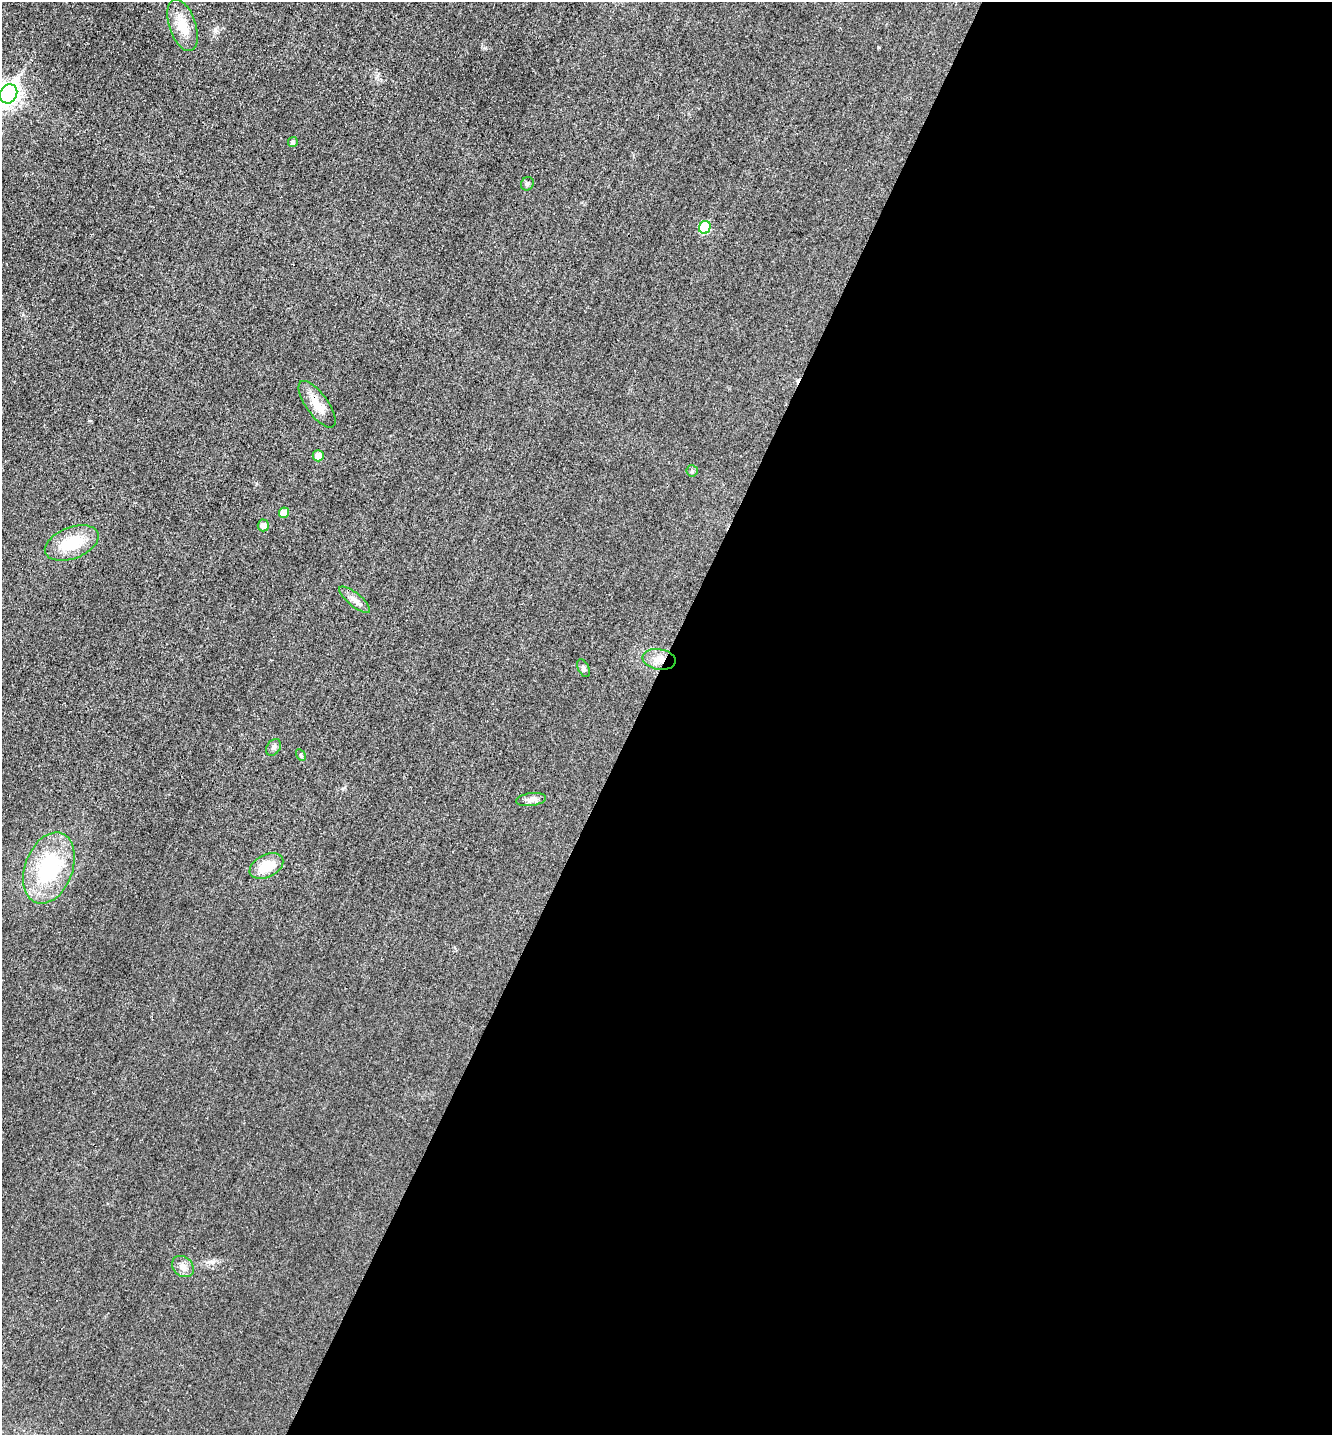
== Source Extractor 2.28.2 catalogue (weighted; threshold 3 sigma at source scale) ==
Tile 12 of 4 x 4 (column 4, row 3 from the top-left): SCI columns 4142-5471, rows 1449-2881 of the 5770 x 5759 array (HDU 1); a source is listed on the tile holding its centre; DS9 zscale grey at full resolution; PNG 1334 x 1437 px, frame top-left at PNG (2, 2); each listed source drawn as its Kron ellipse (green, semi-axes under 4 px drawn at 4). Shown black and unused: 52% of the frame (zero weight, under 3 of 4 exposures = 1% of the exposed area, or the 3 px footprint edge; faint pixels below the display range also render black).
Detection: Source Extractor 2.28.2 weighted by HDU 2 'WHT'; one run over the whole footprint, this tile lists its part. Background 0.0197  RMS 0.0057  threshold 0.0257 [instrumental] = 3 sigma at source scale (4.5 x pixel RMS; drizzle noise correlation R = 1.50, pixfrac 1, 0.05/0.05 arcsec/px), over >= 5 px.
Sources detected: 21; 1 cosmic-ray / hot-pixel residue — neither listed nor drawn; the other 20 listed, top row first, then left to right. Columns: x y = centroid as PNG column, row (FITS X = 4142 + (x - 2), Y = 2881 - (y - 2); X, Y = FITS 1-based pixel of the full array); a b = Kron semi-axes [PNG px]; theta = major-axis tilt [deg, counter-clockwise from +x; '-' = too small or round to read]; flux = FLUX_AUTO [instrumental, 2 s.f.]
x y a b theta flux
183 25 27 13 -71 12
9 94 10 8 62 290
293 142 5 4 - 1.8
527 184 7 6 - 1.2
705 227 6 5 - 23
317 404 27 11 -54 9.1
318 456 5 5 - 6
692 471 6 5 - 1.3
284 513 5 5 - 5.7
263 525 6 6 - 3.2
72 543 28 15 21 20
355 600 19 6 -39 3.5
659 659 17 10 -10 5.9
584 668 9 5 -64 1.3
273 747 9 6 57 1.7
301 755 6 4 -60 0.75
531 799 15 6 8 2.7
266 866 18 11 27 13
49 868 37 24 70 48
183 1266 12 9 -41 3.6
Overlapping masked pixels (flux is a lower limit): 2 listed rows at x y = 317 404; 659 659
Isophote crosses this tile's border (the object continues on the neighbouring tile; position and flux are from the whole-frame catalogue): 1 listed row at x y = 9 94
Unlisted compact peaks at least as high as the median listed source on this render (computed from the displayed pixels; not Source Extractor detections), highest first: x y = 215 29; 878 47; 485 48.